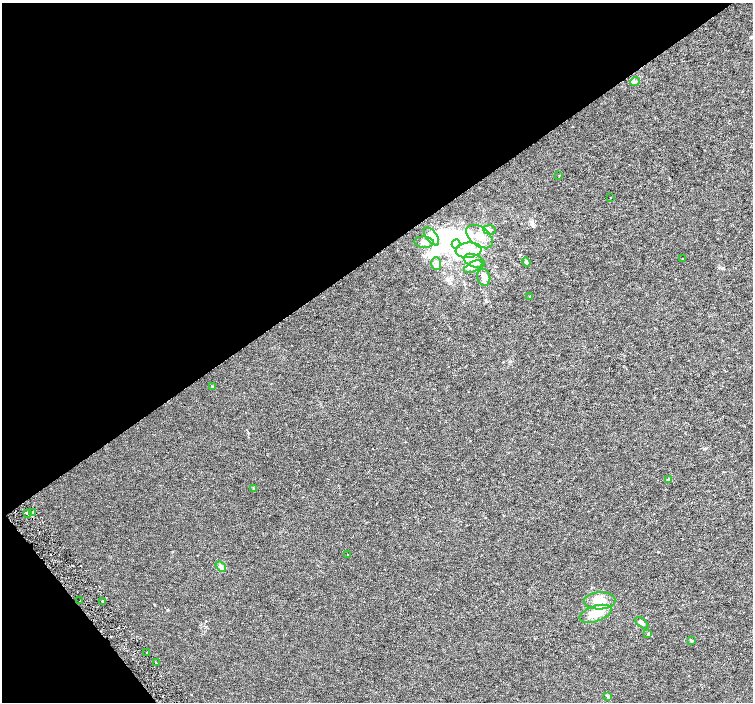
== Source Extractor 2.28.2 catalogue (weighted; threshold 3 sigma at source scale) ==
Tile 5 of 4 x 4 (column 1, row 2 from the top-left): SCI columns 8-1509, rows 3004-4403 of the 6019 x 5941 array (HDU 1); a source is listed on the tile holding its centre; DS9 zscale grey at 2 x 2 block average (1 PNG px = mean of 2 x 2 image px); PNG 755 x 704 px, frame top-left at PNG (2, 3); each listed source drawn as its Kron ellipse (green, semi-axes under 4 px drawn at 4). Shown black and unused: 39% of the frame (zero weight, under 3 of 6 exposures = <1% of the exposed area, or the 3 px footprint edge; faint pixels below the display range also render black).
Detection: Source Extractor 2.28.2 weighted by HDU 2 'WHT'; one run over the whole footprint, this tile lists its part. Background 9.83e-04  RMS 0.0017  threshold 0.00705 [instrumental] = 3 sigma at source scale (4.09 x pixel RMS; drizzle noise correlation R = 1.36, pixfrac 0.8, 0.0396/0.0396 arcsec/px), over >= 5 px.
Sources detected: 45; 6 inside a brighter object's white glare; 3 cosmic-ray / hot-pixel residue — neither listed nor drawn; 3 inside a brighter listed object's ellipse — not listed separately; the other 33 listed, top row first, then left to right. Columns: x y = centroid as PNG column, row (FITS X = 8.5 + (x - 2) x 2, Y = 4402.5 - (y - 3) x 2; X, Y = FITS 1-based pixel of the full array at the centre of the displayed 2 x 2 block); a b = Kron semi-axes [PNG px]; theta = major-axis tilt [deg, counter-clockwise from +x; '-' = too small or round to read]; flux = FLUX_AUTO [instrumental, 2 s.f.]
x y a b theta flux
635 81 5 4 - 0.76
559 176 2 2 - 0.17
610 198 2 2 - 0.12
489 230 6 4 -4 1.1
432 236 10 5 -54 4.4
480 237 15 9 -37 5.5
424 242 9 5 -4 1.8
456 244 4 4 - 34
468 250 13 7 6 4.8
682 259 2 2 - 0.16
474 261 11 6 -21 2.4
526 262 5 3 - 0.48
436 263 6 5 - 1.4
473 267 10 5 28 1.5
484 277 8 6 -75 1.8
530 296 3 3 - 0.27
212 386 3 2 - 0.19
668 480 3 3 - 0.33
253 489 3 3 - 0.24
27 513 3 2 - 0.31
32 513 2 2 - 0.28
347 554 2 2 - 0.12
221 566 6 4 -39 0.82
80 601 2 2 - 0.25
102 601 3 2 - 0.82
600 601 15 8 2 6.1
596 614 17 8 18 5.4
642 623 8 3 -38 1
648 634 3 3 - 0.34
691 641 4 3 - 0.35
147 652 2 2 - 0.19
156 663 2 2 - 0.39
608 697 4 3 - 0.48
Diffuse or blended objects may show on this block-average render without a row.